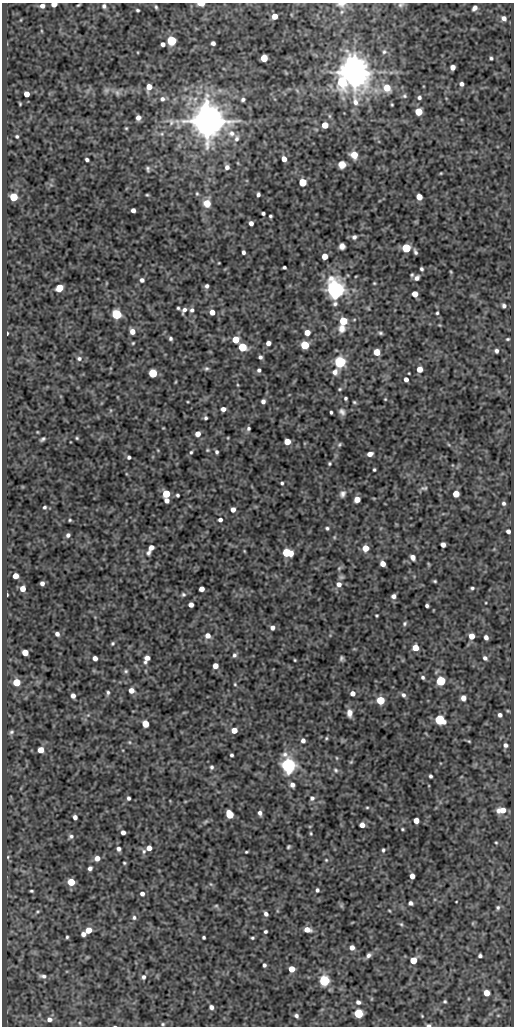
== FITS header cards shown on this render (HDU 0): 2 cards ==
NAXIS1  =                  512
NAXIS2  =                 1024

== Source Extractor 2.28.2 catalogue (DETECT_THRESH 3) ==
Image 512 x 1024 px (HDU 0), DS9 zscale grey, 1 PNG px = 1 image px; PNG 516 x 1028 px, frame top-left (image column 1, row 1024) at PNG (2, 3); no overlay
Background 76.2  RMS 0.49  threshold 1.48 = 3 sigma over >= 5 px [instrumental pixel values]
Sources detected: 305; all 305 listed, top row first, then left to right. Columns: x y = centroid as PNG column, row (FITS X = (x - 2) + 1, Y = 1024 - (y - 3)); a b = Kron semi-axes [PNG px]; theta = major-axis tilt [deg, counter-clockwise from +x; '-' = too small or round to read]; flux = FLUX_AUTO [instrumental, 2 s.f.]
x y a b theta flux
54 4 5 4 - 300
201 4 5 3 - 690
341 4 12 7 3 190
78 5 4 2 - 36
401 5 9 5 17 85
42 6 5 4 - 150
104 6 6 5 - 74
156 7 5 3 - 54
475 8 7 5 53 130
137 10 3 3 - 49
342 12 7 5 24 75
274 16 5 4 - 370
504 18 7 6 - 160
42 31 5 3 - 26
171 41 5 5 - 2900
213 43 4 4 - 110
163 44 4 4 - 110
384 52 7 7 - 100
264 58 5 5 - 790
491 58 4 3 - 54
453 67 5 4 - 190
354 72 10 8 86 88000
461 84 4 4 - 100
149 87 6 5 - 290
387 88 8 7 - 610
106 90 8 7 - 97
117 93 9 6 -82 84
26 94 5 4 - 320
404 96 7 6 - 71
419 97 5 5 - 80
162 99 6 6 - 99
243 100 5 4 - 71
20 103 3 2 - 34
392 105 3 3 - 35
418 112 5 5 - 1100
329 116 6 4 -89 47
138 118 5 4 - 150
207 121 9 8 - 100000
171 122 10 7 84 140
325 125 5 5 - 490
126 128 4 3 - 33
232 133 10 8 -3 230
162 134 6 5 - 62
17 136 4 4 - 45
237 138 9 7 76 120
354 155 7 6 - 490
87 159 4 3 - 77
284 159 5 4 - 230
238 163 5 3 - 24
342 165 7 7 - 260
227 167 5 5 - 120
148 169 7 4 -78 64
441 173 4 3 - 28
302 182 5 5 - 1000
197 194 5 4 - 41
258 194 4 3 - 78
147 195 4 3 - 37
13 197 5 5 - 1400
419 197 5 5 - 360
207 203 7 6 - 500
133 210 4 4 - 140
263 213 4 3 - 62
270 216 3 3 - 50
251 223 4 4 - 140
354 237 6 5 - 93
342 246 6 5 - 150
406 248 5 5 - 1900
243 252 4 3 - 86
415 252 6 3 -69 75
325 256 5 4 - 370
219 263 3 2 - 25
284 267 4 3 - 60
421 269 4 3 - 60
451 272 4 3 - 33
412 275 4 4 - 43
356 276 4 2 - 26
417 278 6 5 - 120
142 280 5 5 - 100
374 283 4 3 - 35
207 286 4 4 - 84
59 288 6 5 - 650
335 289 7 6 - 28000
415 294 5 5 - 350
504 306 4 4 - 86
178 308 3 3 - 44
368 308 5 4 - 37
184 310 6 4 60 120
192 310 6 5 - 89
212 312 5 5 - 260
437 313 4 3 - 43
117 314 5 5 - 3200
343 321 5 5 - 1100
342 328 11 11 - 280
132 331 5 5 - 250
7 333 3 2 - 40
307 333 5 5 - 310
380 333 6 4 -3 60
170 339 4 4 - 67
235 339 5 5 - 750
508 339 4 3 - 43
133 343 4 4 - 36
268 343 4 4 - 180
305 345 5 5 - 1500
242 347 5 5 - 1500
496 351 4 4 - 88
377 352 5 5 - 600
260 357 4 4 - 78
79 358 6 6 - 89
340 362 5 5 - 6000
206 369 7 6 - 65
419 369 5 5 - 340
259 370 5 4 - 77
335 372 8 7 - 190
153 373 5 5 - 1700
406 379 4 4 - 160
175 382 5 3 - 29
238 385 5 3 - 30
340 389 6 4 27 47
345 398 3 3 - 55
385 399 3 3 - 29
263 401 4 4 - 110
188 402 4 2 - 27
354 402 5 3 - 45
223 409 5 4 - 150
110 410 6 4 -71 42
331 412 4 3 - 51
342 412 10 8 -54 140
206 418 4 3 - 61
163 428 3 2 - 22
248 428 5 5 - 68
198 434 5 5 - 250
77 438 5 4 - 41
228 438 4 3 - 26
43 439 5 3 - 62
287 442 5 5 - 490
339 444 6 5 - 52
449 445 6 3 -19 38
158 450 5 3 - 26
207 450 5 4 - 36
191 452 5 4 - 49
216 452 4 3 - 65
370 454 5 4 - 210
129 457 4 4 - 67
329 464 4 4 - 42
374 470 3 3 - 45
282 483 3 3 - 52
424 488 11 5 4 89
166 494 5 5 - 990
343 494 9 7 68 130
456 494 5 5 - 470
177 495 3 3 - 55
357 499 5 5 - 400
167 500 5 4 - 150
504 503 5 5 - 71
44 507 4 4 - 53
233 510 5 5 - 170
70 520 4 3 - 40
220 520 4 4 - 100
327 528 5 4 - 56
508 531 4 4 - 110
68 535 5 4 - 89
443 545 4 4 - 170
151 547 6 5 - 170
365 548 5 5 - 540
244 551 5 3 - 29
148 553 6 5 - 85
287 553 7 5 -10 1900
413 557 5 4 - 200
383 564 5 4 - 280
339 568 7 5 64 63
15 576 5 4 - 340
341 577 8 5 9 58
435 581 3 3 - 39
42 583 4 4 - 120
339 584 6 6 - 180
472 588 4 3 - 53
23 589 5 4 - 320
202 589 4 4 - 240
183 594 6 5 - 63
7 595 3 2 - 37
394 596 4 4 - 120
191 605 4 4 - 190
427 606 4 3 - 68
377 615 3 3 - 35
405 623 6 5 - 61
272 628 5 5 - 130
57 634 4 4 - 110
208 636 6 6 - 200
472 636 5 5 - 320
486 637 4 4 - 130
113 643 5 4 - 47
415 648 5 5 - 440
25 652 5 5 - 490
234 655 6 5 - 81
95 658 4 4 - 170
341 658 5 4 - 67
485 658 5 4 - 92
147 659 8 5 66 210
295 660 3 2 - 29
215 666 5 4 - 280
126 671 6 5 - 55
423 677 5 4 - 67
441 681 5 5 - 2500
16 682 5 5 - 860
235 684 4 4 - 35
131 690 5 5 - 210
108 693 6 4 87 64
352 693 5 5 - 170
403 695 7 5 -54 96
73 696 4 4 - 160
463 698 5 5 - 210
380 700 5 5 - 1400
508 711 5 3 - 34
349 713 9 6 -87 200
88 715 5 5 - 43
500 715 4 4 - 100
440 720 6 5 - 3000
145 724 5 5 - 730
234 730 5 5 - 340
11 732 6 5 - 58
326 738 5 4 - 46
303 741 6 5 - 130
469 741 5 3 - 36
129 742 5 5 - 42
505 745 6 5 - 90
41 750 5 5 - 410
231 755 4 3 - 61
337 758 5 3 - 33
351 762 6 4 44 42
288 765 6 6 - 16000
212 767 6 5 - 67
335 770 7 6 - 77
430 776 4 3 - 63
292 785 5 5 - 140
128 798 4 3 - 76
312 798 6 6 - 97
367 807 5 3 - 39
501 810 9 5 5 340
260 813 6 4 -79 110
229 814 6 5 - 1000
75 817 4 4 - 130
416 821 5 4 - 270
205 822 9 4 44 60
362 825 5 4 - 230
402 829 4 3 - 38
123 832 4 4 - 150
311 833 4 3 - 36
71 836 6 6 - 84
496 842 4 3 - 32
288 847 4 3 - 48
149 848 5 4 - 280
118 849 5 5 - 110
383 850 4 4 - 52
144 851 7 5 75 82
246 852 3 2 - 35
8 857 5 3 - 36
97 858 5 5 - 240
326 860 4 4 - 35
124 863 3 3 - 39
90 868 4 4 - 100
412 876 5 4 - 210
71 882 5 5 - 750
211 884 5 5 - 46
317 890 4 4 - 67
31 891 4 3 - 45
142 894 5 5 - 120
456 902 3 2 - 20
410 903 4 4 - 96
216 906 6 5 - 53
341 906 8 4 -81 48
498 907 6 6 - 71
37 911 6 4 33 45
389 911 3 2 - 29
266 914 5 4 - 110
134 918 6 6 - 78
473 923 6 3 71 34
401 924 5 5 - 49
88 930 6 5 - 370
307 930 6 5 - 280
265 931 4 3 - 59
83 934 4 4 - 140
67 937 3 3 - 43
204 937 3 3 - 52
252 938 3 3 - 43
352 947 5 5 - 170
368 955 7 5 45 110
480 956 4 4 - 71
413 960 5 5 - 630
264 965 4 3 - 74
292 969 5 5 - 470
43 976 10 6 -6 120
143 977 6 5 - 92
324 980 5 5 - 4600
486 993 5 5 - 390
445 1001 4 4 - 46
358 1002 5 4 - 96
211 1007 5 4 - 130
358 1013 5 5 - 1900
498 1015 5 3 - 32
296 1016 5 4 - 83
422 1016 4 3 - 27
49 1019 6 6 - 150
80 1023 5 3 - 28
163 1024 5 4 - 43
429 1025 5 3 - 71
At the frame edge (FLAGS 8, measured only in part): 5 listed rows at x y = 54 4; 201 4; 341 4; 42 6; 429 1025